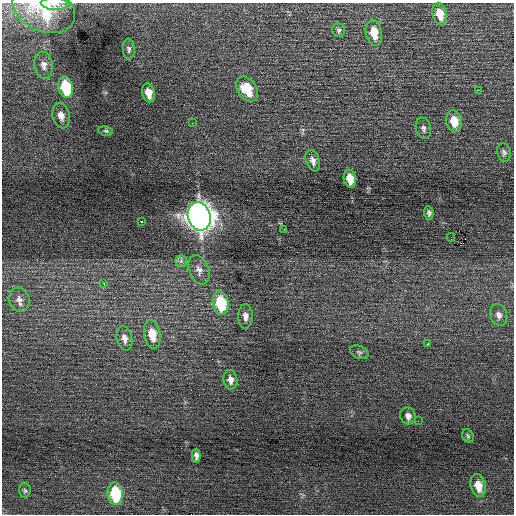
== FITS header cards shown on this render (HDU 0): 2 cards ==
NAXIS1  =                  512 / Axis length
NAXIS2  =                  512 / Axis length

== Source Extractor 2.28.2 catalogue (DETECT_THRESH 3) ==
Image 512 x 512 px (HDU 0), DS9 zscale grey, 1 PNG px = 1 image px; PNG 516 x 516 px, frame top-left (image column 1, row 512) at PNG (2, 3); each listed source drawn as its Kron ellipse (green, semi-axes under 4 px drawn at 4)
Background 0.0474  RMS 0.77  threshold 2.31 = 3 sigma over >= 5 px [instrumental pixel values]
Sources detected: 43; all 43 listed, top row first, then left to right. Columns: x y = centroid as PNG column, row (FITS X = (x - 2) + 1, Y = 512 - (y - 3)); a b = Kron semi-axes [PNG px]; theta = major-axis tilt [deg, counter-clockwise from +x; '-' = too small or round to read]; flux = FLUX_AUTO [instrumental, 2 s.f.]
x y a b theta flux
55 4 14 6 -3 220
44 9 33 22 -24 2200
440 14 11 7 -77 690
339 30 7 6 - 120
374 33 13 8 -79 810
129 49 10 6 -87 150
44 65 13 9 -81 270
66 87 11 7 -76 2600
247 89 14 9 -56 1200
478 90 2 2 - 360
149 93 9 6 -76 540
61 116 13 8 -76 370
454 121 11 8 -79 780
192 123 2 2 - 92
423 128 11 7 -76 180
106 131 7 4 -9 85
504 152 9 6 -80 160
313 161 11 6 -70 270
350 179 9 6 -79 680
429 213 7 4 -84 130
199 216 14 11 -73 55000
141 221 3 3 - 270
284 229 2 2 - 160
451 237 4 2 - 200
181 261 6 5 - 130
199 270 15 10 -69 400
104 283 3 3 - 65
19 300 12 10 -73 360
221 303 12 8 -80 2800
499 315 11 8 -69 270
245 316 12 7 -88 290
152 334 14 8 -80 810
124 338 12 7 -78 290
428 344 3 3 - 82
359 352 10 6 -22 140
230 380 10 7 -81 300
408 416 9 7 -65 250
418 421 2 2 - 80
468 436 7 5 -64 86
196 456 7 4 -90 180
478 486 12 7 -77 660
25 491 7 6 - 100
115 494 11 7 -84 2600
At the frame edge (FLAGS 8, measured only in part): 2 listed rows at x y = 55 4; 44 9